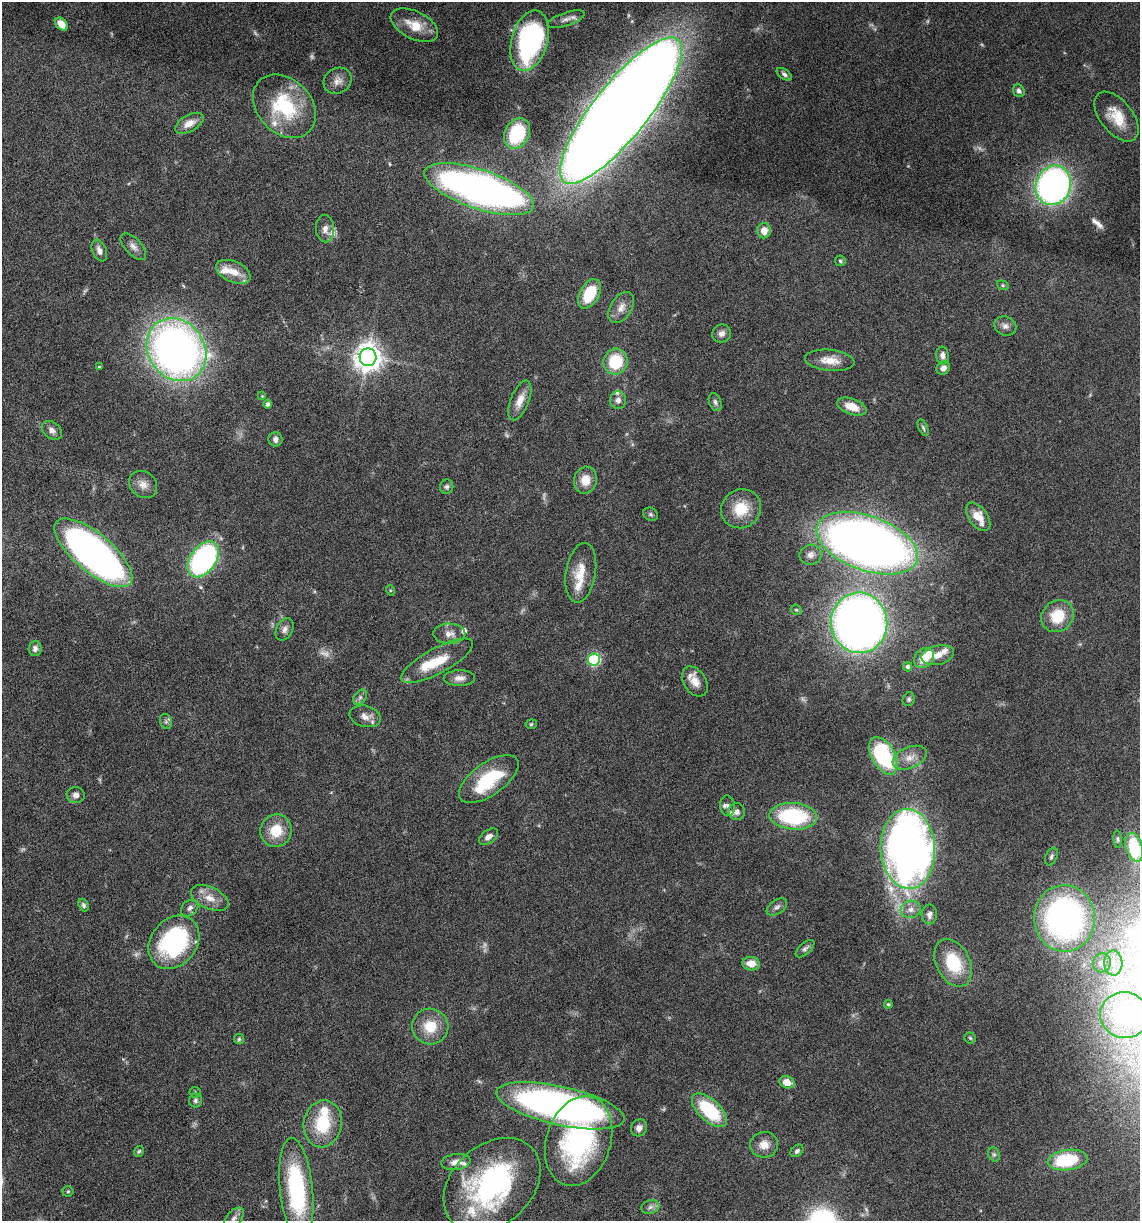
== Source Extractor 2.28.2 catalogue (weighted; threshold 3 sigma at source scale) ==
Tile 11 of 4 x 4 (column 3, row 3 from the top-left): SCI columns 2511-3648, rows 1221-2439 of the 4903 x 4881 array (HDU 1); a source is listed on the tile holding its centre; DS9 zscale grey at full resolution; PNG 1142 x 1223 px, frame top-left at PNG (2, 2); each listed source drawn as its Kron ellipse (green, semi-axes under 4 px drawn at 4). Nothing masked; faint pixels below the display range render black.
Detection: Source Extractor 2.28.2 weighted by HDU 2 'WHT'; one run over the whole footprint, this tile lists its part. Background 0.0404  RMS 0.0025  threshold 0.0103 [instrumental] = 3 sigma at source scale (4.09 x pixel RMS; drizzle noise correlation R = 1.36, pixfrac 0.8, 0.05/0.05 arcsec/px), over >= 5 px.
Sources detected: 148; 10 too faint to see at this stretch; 1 inside a brighter object's white glare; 1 long thin detection or spike segment (spike, bleed or trail) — neither listed nor drawn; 15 inside a brighter listed object's ellipse — not listed separately; the other 121 listed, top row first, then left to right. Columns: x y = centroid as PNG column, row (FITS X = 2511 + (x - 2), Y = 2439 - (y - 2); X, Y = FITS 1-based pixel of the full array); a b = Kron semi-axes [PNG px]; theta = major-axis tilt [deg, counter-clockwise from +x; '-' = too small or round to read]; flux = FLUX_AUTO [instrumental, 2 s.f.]
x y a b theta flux
566 19 19 6 18 1.6
61 24 7 5 -49 3
414 25 25 13 -27 4.9
530 41 31 18 74 42
784 74 9 5 -36 0.7
337 81 15 12 36 1.9
1019 91 7 5 -59 0.79
284 106 36 27 -46 16
621 110 91 27 51 1000
1116 117 29 16 -51 6
189 123 15 8 29 2.4
517 133 16 12 63 15
1053 185 20 17 68 89
479 189 57 19 -18 130
325 229 14 9 -87 1.6
764 231 7 7 - 2.3
133 247 16 8 -47 1.4
99 251 11 7 -67 1.4
840 261 5 5 - 0.4
233 272 18 10 -24 3.6
1003 285 6 4 -21 0.33
589 294 16 9 60 7.6
621 307 17 10 56 2.1
1005 326 11 9 -21 1.2
722 334 9 9 - 1.2
176 350 33 28 -54 150
943 355 9 6 -83 1.2
368 357 9 8 - 290
830 360 25 10 -6 3.7
615 362 13 12 - 9.8
99 367 4 3 - 0.24
943 368 7 6 - 1.2
262 396 4 4 - 0.23
520 400 21 9 68 2.8
618 400 9 8 - 1.1
715 402 9 6 -69 0.7
267 404 4 4 - 0.63
852 407 15 8 -20 3.7
923 428 9 4 -65 0.49
52 430 11 8 -39 1.2
276 439 7 7 - 1
585 480 13 11 77 3.3
143 484 15 12 -40 2.1
447 487 7 6 - 0.58
741 509 20 19 - 6.5
650 514 8 6 -32 0.5
978 517 16 9 -54 3.5
867 543 53 27 -20 260
93 553 48 19 -40 130
811 555 11 10 - 1.4
203 559 20 13 54 51
581 573 30 15 80 5.3
390 590 5 3 - 0.24
796 610 6 5 - 0.33
1058 616 17 15 42 7.3
859 623 30 28 -85 200
285 629 12 8 63 1.1
449 634 16 10 -1 1.9
35 648 8 6 88 0.78
938 655 16 9 13 2.5
924 658 11 9 42 4
594 660 6 6 - 24
437 661 40 12 28 7.7
908 667 4 4 - 0.63
459 678 16 8 0 1.6
695 681 16 11 -58 2.5
360 697 8 5 54 0.68
909 699 7 6 - 0.49
365 716 16 10 -14 1.9
166 721 8 6 -70 0.51
531 724 5 4 - 0.4
883 756 20 11 -61 23
910 758 18 10 23 2.7
489 779 34 16 35 13
76 795 9 8 - 1.1
728 806 10 7 -84 0.96
736 811 8 8 - 1
793 816 24 13 -4 22
276 831 16 15 - 6
488 837 11 6 36 1.3
1118 839 8 4 -86 0.39
1134 847 15 8 -75 9.5
908 849 40 27 -87 180
1051 857 9 5 67 0.61
210 898 20 11 -25 3.1
83 905 6 5 - 0.56
777 907 11 6 34 0.88
190 908 9 7 42 1
911 909 10 8 15 1.6
929 914 10 7 85 1.1
1064 918 33 30 -89 77
174 942 29 23 51 34
805 949 11 5 42 0.71
953 963 25 17 -63 10
1102 963 9 9 - 1.4
1113 963 12 9 -87 2.4
751 964 9 6 -6 2.7
888 1004 4 3 - 0.26
1124 1015 24 23 - 9.2
430 1026 18 17 - 5.7
970 1038 5 5 - 0.38
239 1039 5 5 - 0.39
787 1082 7 6 - 2.9
195 1092 5 5 - 0.35
195 1100 7 6 - 0.63
560 1106 65 19 -12 110
709 1110 22 11 -43 14
323 1124 23 19 79 11
639 1128 9 8 - 1.2
579 1141 46 32 72 42
764 1145 14 13 - 2.4
139 1151 6 4 55 0.36
797 1151 7 5 44 0.64
994 1154 7 5 -68 0.53
1068 1160 20 10 8 13
456 1162 15 8 7 1.9
492 1185 54 40 42 48
296 1189 52 16 -84 28
68 1191 5 5 - 0.32
650 1207 9 6 18 0.92
234 1218 12 7 50 1.2
Isophote crosses this tile's border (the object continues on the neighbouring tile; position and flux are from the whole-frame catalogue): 1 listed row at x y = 234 1218